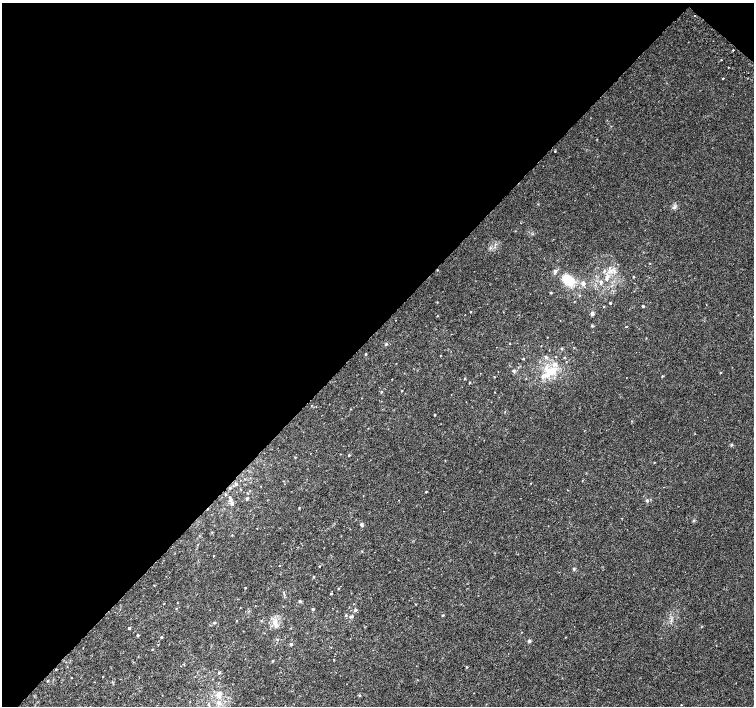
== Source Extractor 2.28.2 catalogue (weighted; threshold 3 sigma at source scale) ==
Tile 2 of 4 x 4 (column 2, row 1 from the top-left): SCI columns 1538-3041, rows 4483-5890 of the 6075 x 6084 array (HDU 1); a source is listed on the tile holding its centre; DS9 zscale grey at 2 x 2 block average (1 PNG px = mean of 2 x 2 image px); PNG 756 x 708 px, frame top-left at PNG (2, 3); no overlay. Shown black and unused: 47% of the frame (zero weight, under 2 of 3 exposures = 2% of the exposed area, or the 3 px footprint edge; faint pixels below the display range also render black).
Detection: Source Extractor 2.28.2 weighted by HDU 2 'WHT'; one run over the whole footprint, this tile lists its part. Background 0.00396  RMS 0.0028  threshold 0.0128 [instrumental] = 3 sigma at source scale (4.5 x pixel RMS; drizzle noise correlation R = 1.50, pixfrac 1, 0.0396/0.0396 arcsec/px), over >= 5 px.
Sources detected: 105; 4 cosmic-ray / hot-pixel residue — not listed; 2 coinciding with a brighter row at this scale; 6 inside a brighter listed object's ellipse — not listed separately; the other 93 listed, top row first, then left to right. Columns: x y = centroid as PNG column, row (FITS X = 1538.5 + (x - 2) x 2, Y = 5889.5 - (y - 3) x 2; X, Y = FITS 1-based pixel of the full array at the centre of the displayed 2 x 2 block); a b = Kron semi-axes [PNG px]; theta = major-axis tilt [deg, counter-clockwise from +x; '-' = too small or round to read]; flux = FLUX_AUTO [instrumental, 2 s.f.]
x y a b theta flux
733 50 2 2 - 6.1
721 60 2 2 - 0.5
728 67 2 2 - 0.29
723 78 2 2 - 1.5
555 151 2 2 - 0.36
675 207 4 2 - 0.91
555 271 3 3 - 0.83
610 271 6 3 37 2
608 275 4 4 - 1.5
633 277 2 2 - 0.45
568 280 11 8 -37 15
601 282 4 3 - 1.3
583 283 3 3 - 3.7
551 292 3 2 - 0.63
579 295 3 2 - 0.45
437 302 2 2 - 0.3
610 303 2 2 - 0.72
643 306 2 2 - 0.93
471 311 2 2 - 0.38
592 314 3 3 - 3.2
437 316 2 2 - 0.33
592 325 3 3 - 0.6
626 326 2 2 - 1.2
510 343 2 2 - 0.28
386 344 3 3 - 0.68
541 346 2 2 - 0.23
574 347 2 2 - 0.24
561 348 3 3 - 0.68
365 354 2 2 - 0.59
546 357 4 3 - 1.1
523 359 3 2 - 0.56
513 370 3 3 - 0.62
550 372 12 11 - 10
662 376 3 2 - 0.43
494 377 2 2 - 0.33
626 378 2 2 - 0.23
464 379 3 2 - 0.39
469 383 3 2 - 0.37
402 391 2 2 - 0.37
381 392 3 2 - 0.54
495 392 2 2 - 0.28
312 405 2 2 - 0.28
435 415 2 2 - 0.58
731 445 3 3 - 0.61
349 455 3 2 - 0.61
295 457 3 2 - 0.45
654 462 2 2 - 0.28
530 483 2 2 - 0.28
236 484 3 3 - 0.79
230 488 3 3 - 0.72
426 492 2 2 - 0.44
247 498 3 3 - 0.92
230 500 4 3 - 1.1
647 500 4 3 - 0.71
232 503 3 3 - 2.1
299 508 2 2 - 0.38
361 524 3 3 - 0.88
212 532 2 2 - 0.36
213 556 2 2 - 0.29
279 566 2 2 - 0.53
319 566 2 2 - 0.38
574 569 3 2 - 0.51
313 577 3 2 - 0.4
245 587 2 2 - 0.42
338 588 2 2 - 0.41
331 593 2 2 - 0.72
300 601 3 3 - 1.3
164 604 3 2 - 0.25
416 604 2 2 - 0.37
313 609 2 2 - 1.1
355 610 5 3 - 0.99
346 615 3 3 - 0.62
442 615 3 2 - 0.62
351 616 6 3 6 1.4
275 622 6 5 - 2.6
214 623 3 3 - 0.81
129 628 3 2 - 1.1
137 635 3 2 - 0.82
161 637 2 2 - 0.76
529 641 4 3 - 0.91
158 644 3 2 - 0.36
291 644 3 2 - 1.3
152 650 3 2 - 0.31
334 656 2 2 - 0.25
273 661 2 2 - 0.61
181 666 2 2 - 0.26
466 667 3 2 - 0.45
219 672 3 2 - 0.82
48 681 2 2 - 0.49
219 694 3 3 - 6.8
359 695 3 3 - 0.48
219 703 5 4 - 2.5
681 705 2 2 - 0.28
Diffuse or blended objects may show on this block-average render without a row.